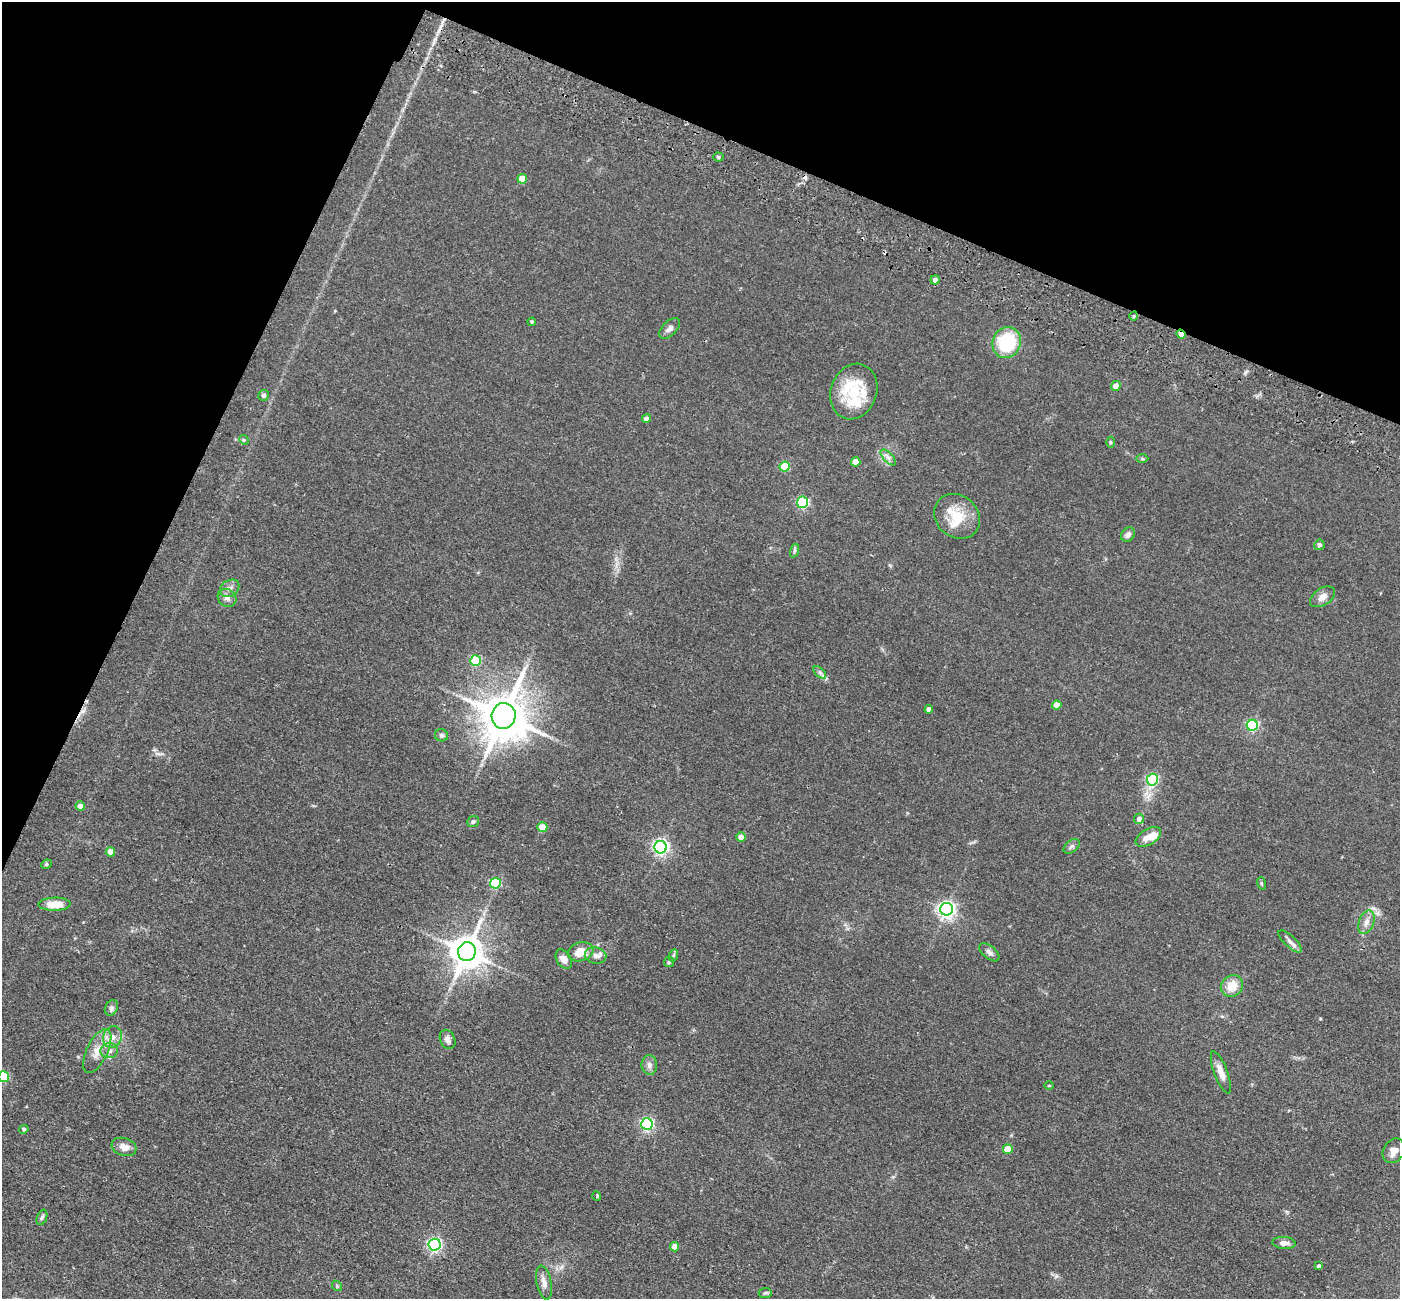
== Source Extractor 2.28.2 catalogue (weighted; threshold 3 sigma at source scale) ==
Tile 2 of 4 x 4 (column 2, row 1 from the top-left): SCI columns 1425-2822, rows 4219-5515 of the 5645 x 5710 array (HDU 1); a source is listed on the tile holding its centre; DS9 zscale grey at full resolution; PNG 1402 x 1301 px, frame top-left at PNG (2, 2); each listed source drawn as its Kron ellipse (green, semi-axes under 4 px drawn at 4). Shown black and unused: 22% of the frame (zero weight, under 2 of 3 exposures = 3% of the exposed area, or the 3 px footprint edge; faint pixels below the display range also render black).
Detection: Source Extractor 2.28.2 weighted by HDU 2 'WHT'; one run over the whole footprint, this tile lists its part. Background 0.0602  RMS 0.0078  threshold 0.0353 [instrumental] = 3 sigma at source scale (4.5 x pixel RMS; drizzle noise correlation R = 1.50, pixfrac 1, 0.05/0.05 arcsec/px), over >= 5 px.
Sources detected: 89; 2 cosmic-ray / hot-pixel residue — neither listed nor drawn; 6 inside a brighter listed object's ellipse — not listed separately; the other 81 listed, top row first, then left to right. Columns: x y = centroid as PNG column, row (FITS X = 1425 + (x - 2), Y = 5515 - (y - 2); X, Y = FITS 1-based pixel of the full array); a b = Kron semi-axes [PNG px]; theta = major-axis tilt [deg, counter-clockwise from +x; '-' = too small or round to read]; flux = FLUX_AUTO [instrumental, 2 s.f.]
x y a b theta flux
718 157 5 4 - 1.5
522 179 5 4 - 11
935 280 4 4 - 4.3
1134 316 5 3 - 0.78
532 322 4 4 - 1.2
670 328 12 7 45 3.7
1181 334 5 3 - 13
1007 342 15 14 - 46
1116 386 5 4 - 5.3
854 391 28 23 70 24
264 395 5 5 - 1.7
646 418 4 4 - 2.7
244 440 5 4 - 0.88
1110 442 5 3 - 0.88
888 457 10 4 -48 2.6
1142 459 6 4 -1 1
856 462 5 4 - 13
785 467 5 5 - 28
803 502 5 5 - 84
957 516 24 21 -41 21
1128 535 8 6 46 3.2
1319 545 5 5 - 2.2
794 551 7 4 72 1.2
230 588 10 8 34 3.7
1323 597 14 8 33 5.4
227 598 10 8 -37 3.6
475 661 5 5 - 43
820 672 8 4 -44 1.8
1057 705 5 4 - 9.4
929 709 4 4 - 3.8
504 716 13 12 - 3300
1252 725 5 5 - 87
441 735 6 6 - 1.8
1152 780 6 5 - 85
80 806 5 4 - 3.9
1139 819 5 5 - 3.1
473 822 6 5 - 1.8
542 827 5 5 - 18
741 837 5 4 - 5.7
1148 837 14 7 31 6.9
1072 846 9 6 38 1.9
661 847 6 6 - 220
110 852 4 4 - 8.5
46 864 5 4 - 1.1
495 883 5 5 - 52
1261 883 6 4 -71 0.85
55 904 16 6 1 11
947 909 6 6 - 300
1366 922 12 7 68 4.9
1290 941 15 5 -43 3.5
467 952 9 9 - 1600
581 952 13 9 15 12
989 952 12 6 -39 2.8
674 955 6 4 70 1.1
596 956 11 8 -9 3.9
564 959 10 7 -57 5.4
669 962 5 5 - 1.1
1232 986 11 10 - 12
111 1008 8 6 60 2.4
112 1037 11 9 68 6.3
448 1039 10 7 -65 3.5
97 1051 24 10 64 11
109 1051 8 7 - 3.6
649 1065 10 8 -89 3.5
1221 1073 22 6 -69 7.2
4 1076 5 5 - 45
1049 1085 4 3 - 0.61
647 1124 6 6 - 130
24 1129 4 4 - 1.4
124 1147 13 8 -18 6.3
1008 1149 5 4 - 19
1394 1151 13 10 58 7.1
597 1196 5 3 - 0.72
42 1217 8 5 69 1.6
1284 1243 11 6 -5 4.2
435 1245 6 6 - 160
674 1247 5 4 - 5.3
1319 1266 4 3 - 3.2
544 1282 17 7 -79 5.1
337 1286 6 4 -49 1
765 1293 6 5 - 1.3
Overlapping masked pixels (flux is a lower limit): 1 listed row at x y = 1181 334
Isophote crosses this tile's border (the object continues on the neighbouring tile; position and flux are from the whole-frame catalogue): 1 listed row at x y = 4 1076